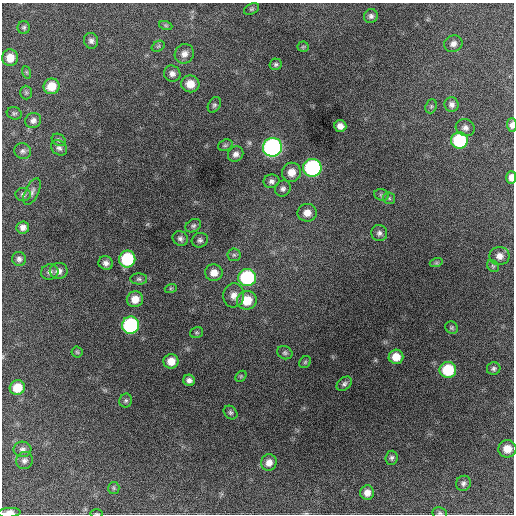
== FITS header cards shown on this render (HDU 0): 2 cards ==
NAXIS1  =                  512 / Axis length
NAXIS2  =                  512 / Axis length

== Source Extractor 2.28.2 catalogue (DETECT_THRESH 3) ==
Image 512 x 512 px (HDU 0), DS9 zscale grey, 1 PNG px = 1 image px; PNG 516 x 516 px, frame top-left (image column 1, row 512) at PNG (2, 3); each listed source drawn as its Kron ellipse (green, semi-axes under 4 px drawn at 4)
Background 1360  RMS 32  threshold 96.3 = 3 sigma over >= 5 px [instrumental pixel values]
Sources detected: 89; all 89 listed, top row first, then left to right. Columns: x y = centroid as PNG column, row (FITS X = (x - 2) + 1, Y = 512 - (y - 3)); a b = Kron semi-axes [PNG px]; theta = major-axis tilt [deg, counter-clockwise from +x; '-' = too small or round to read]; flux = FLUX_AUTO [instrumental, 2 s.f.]
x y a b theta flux
252 9 8 5 26 3500
371 16 7 6 - 6900
166 26 7 4 -19 3300
24 27 6 6 - 4300
91 41 8 7 - 8100
453 44 9 8 - 11000
158 46 7 5 32 3600
303 47 5 5 - 3100
184 54 10 9 - 14000
10 58 8 8 - 28000
276 64 6 6 - 4500
26 72 6 4 -71 3000
172 74 8 8 - 10000
190 84 9 8 - 24000
51 86 8 7 - 37000
26 92 7 5 -89 4000
214 105 8 6 61 4800
452 105 7 7 - 8700
431 106 7 5 69 3600
14 113 7 6 - 4400
33 120 8 7 - 9000
512 125 7 5 -89 8600
340 126 6 5 - 13000
465 128 9 8 - 9400
59 140 7 5 -31 4200
459 140 8 8 - 150000
225 145 7 5 20 4100
272 147 9 9 - 550000
59 148 9 7 -38 6700
23 151 8 8 - 6800
236 154 8 7 - 10000
312 168 9 9 - 310000
291 172 10 9 - 23000
511 177 6 5 - 14000
271 181 8 7 - 7900
283 189 8 7 - 7400
32 192 14 6 64 8900
23 194 8 6 -4 6200
381 195 7 5 -19 4600
389 198 6 5 - 4100
307 213 9 9 - 20000
193 226 8 6 31 5200
23 227 6 6 - 10000
379 233 8 8 - 7700
180 238 8 7 - 7100
200 240 8 7 - 6100
234 255 6 6 - 4600
499 256 10 9 - 15000
19 259 7 6 - 7000
127 259 8 8 - 150000
106 263 7 6 - 9500
436 263 7 4 18 3200
493 266 6 5 - 4000
59 271 9 8 - 13000
50 272 9 7 19 8200
214 273 9 8 - 20000
247 278 9 8 - 200000
139 279 8 5 0 4900
171 288 6 4 18 2700
234 295 12 10 84 17000
135 299 8 8 - 26000
247 300 10 9 - 48000
130 325 8 8 - 260000
452 328 6 6 - 3900
196 332 7 5 16 3500
77 352 5 5 - 3400
285 353 8 6 -25 5000
396 357 7 7 - 30000
171 361 7 7 - 25000
305 362 6 5 - 3500
494 369 7 6 - 4800
448 370 8 8 - 94000
241 376 6 4 46 3300
189 380 6 5 - 8100
344 384 8 6 40 6500
17 388 7 7 - 37000
126 401 7 6 - 4200
230 412 7 6 - 4700
22 449 9 7 -3 8200
507 449 9 8 - 26000
392 458 7 6 - 5300
24 460 9 8 - 8400
269 463 8 7 - 16000
463 483 8 7 - 6800
114 488 6 5 - 3600
367 493 7 7 - 15000
9 513 11 4 4 18000
440 513 7 5 -8 4300
97 514 6 3 -1 2300
At the frame edge (FLAGS 8, measured only in part): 5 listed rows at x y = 512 125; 511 177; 9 513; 440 513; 97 514